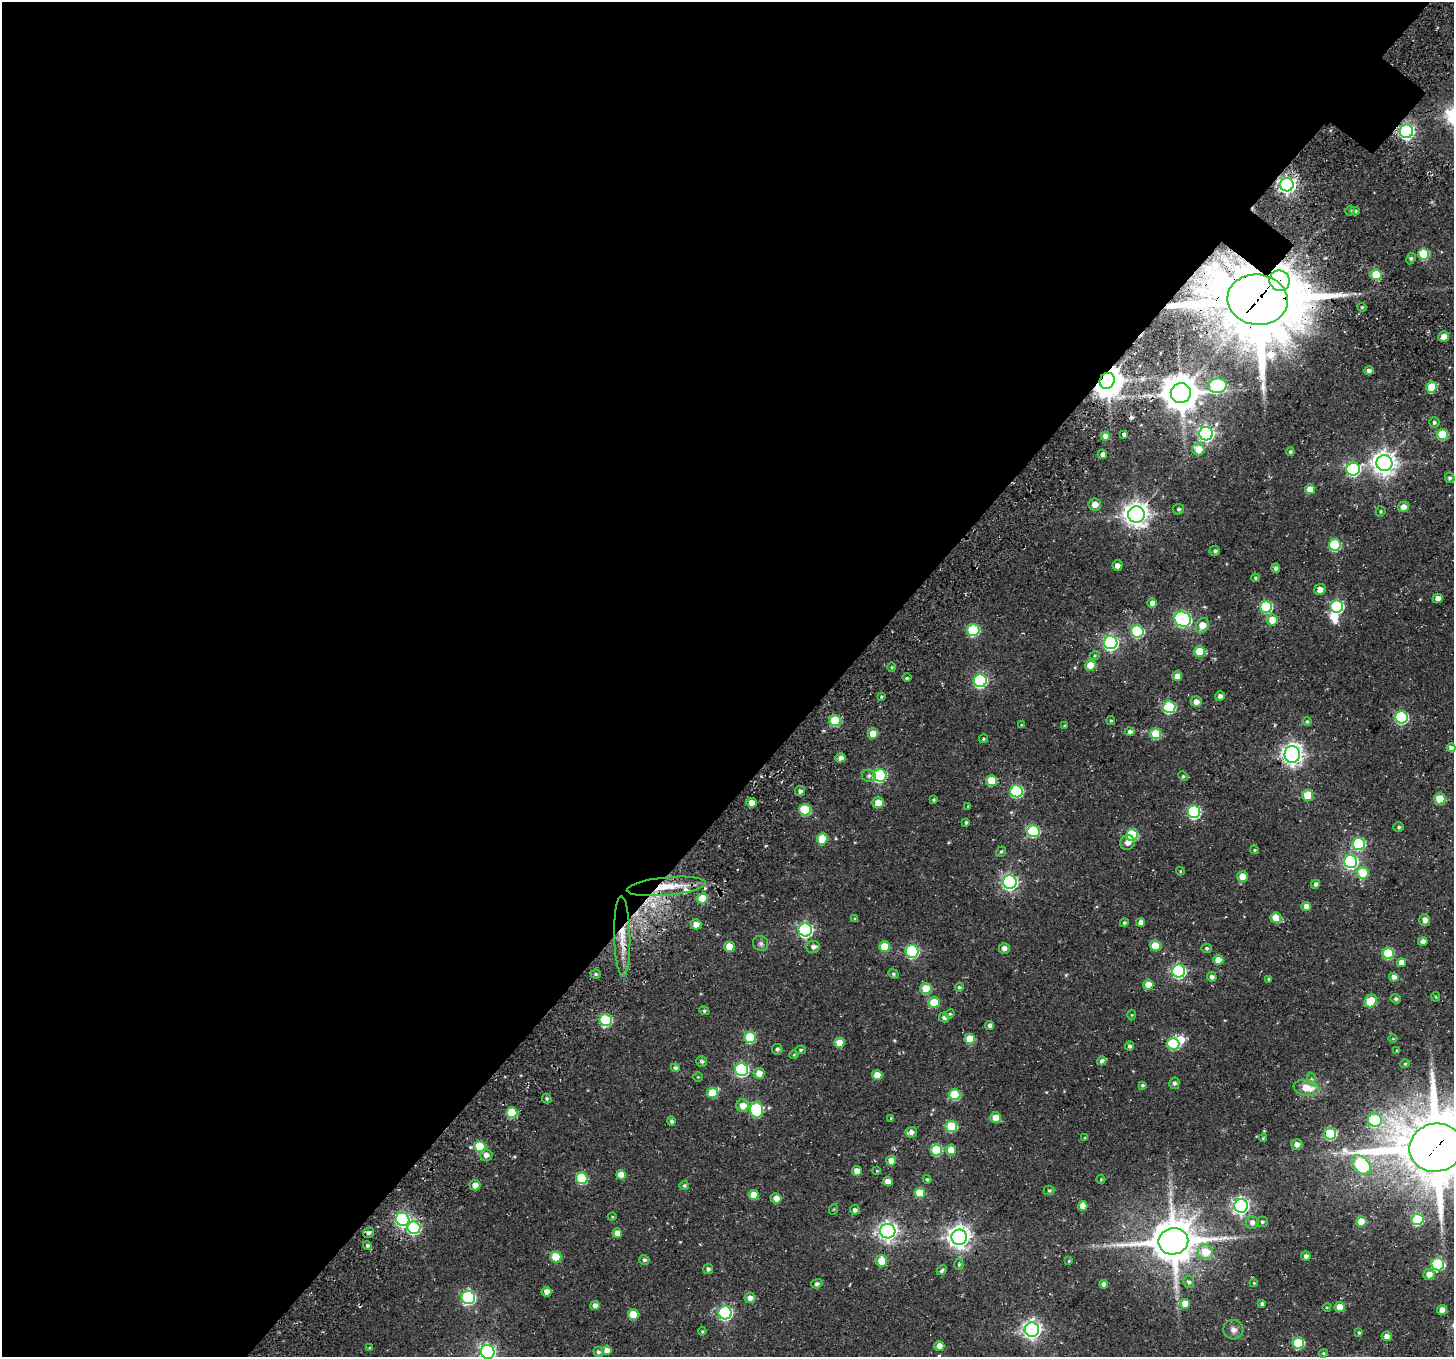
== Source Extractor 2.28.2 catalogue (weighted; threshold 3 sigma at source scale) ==
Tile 5 of 4 x 4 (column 1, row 2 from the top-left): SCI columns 236-1687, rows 3181-4535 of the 6271 x 6296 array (HDU 1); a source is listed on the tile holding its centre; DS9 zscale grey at full resolution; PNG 1456 x 1359 px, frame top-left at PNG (2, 2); each listed source drawn as its Kron ellipse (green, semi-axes under 4 px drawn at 4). Shown black and unused: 58% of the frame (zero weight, under 3 of 4 exposures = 13% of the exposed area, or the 3 px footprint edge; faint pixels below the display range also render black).
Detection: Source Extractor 2.28.2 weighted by HDU 2 'WHT'; one run over the whole footprint, this tile lists its part. Background 0.177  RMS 0.0083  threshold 0.0373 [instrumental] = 3 sigma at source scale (4.5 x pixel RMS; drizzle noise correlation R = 1.50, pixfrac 1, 0.0396/0.0396 arcsec/px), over >= 5 px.
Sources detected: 263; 2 inside a brighter object's white glare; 2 cosmic-ray / hot-pixel residue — neither listed nor drawn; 2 inside a brighter listed object's ellipse — not listed separately; the other 257 listed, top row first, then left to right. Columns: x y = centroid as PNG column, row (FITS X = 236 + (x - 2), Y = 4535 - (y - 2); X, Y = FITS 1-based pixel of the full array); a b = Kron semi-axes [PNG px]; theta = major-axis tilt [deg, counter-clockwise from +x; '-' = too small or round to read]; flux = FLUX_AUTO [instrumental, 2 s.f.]
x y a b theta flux
1406 131 6 6 - 220
1287 185 6 6 - 320
1350 211 5 4 - 1.4
1355 211 5 3 - 1.8
1424 254 5 5 - 43
1411 259 6 4 62 1.3
1376 275 5 5 - 34
1280 281 10 10 - 96
1258 300 30 25 -6 8300
1362 307 4 4 - 1
1444 336 5 5 - 6.6
1369 371 5 4 - 2.6
1107 381 8 7 - 1200
1218 386 9 7 7 98
1431 387 5 5 - 27
1181 393 10 10 - 1900
1434 422 5 5 - 1.7
1124 434 4 3 - 2.1
1206 434 7 6 - 210
1442 434 5 5 - 32
1105 436 5 4 - 4.9
1198 449 6 6 - 13
1290 452 4 4 - 1.3
1102 454 4 4 - 2.9
1384 463 8 8 - 680
1353 469 7 6 - 130
1450 478 5 4 - 1.5
1310 489 5 5 - 9.2
1095 504 6 6 - 7.1
1403 507 6 5 - 6.3
1178 509 5 5 - 1.8
1380 511 5 4 - 1.1
1136 514 8 8 - 750
1335 545 6 6 - 62
1215 551 5 5 - 1.9
1117 565 5 5 - 3.6
1276 568 4 4 - 2.5
1255 578 4 3 - 0.96
1320 589 6 5 - 4.7
1438 598 5 4 - 5.7
1152 603 5 4 - 4.8
1266 607 6 6 - 66
1337 607 6 6 - 100
1183 619 8 7 - 180
1272 620 5 5 - 11
1202 625 8 6 61 11
973 630 6 6 - 69
1137 631 6 6 - 79
1111 643 6 6 - 190
1200 652 5 5 - 29
1095 655 5 3 - 0.81
1090 665 5 5 - 16
892 667 5 3 - 0.92
1177 676 5 5 - 6.4
907 678 5 3 - 1.1
980 681 6 6 - 130
1220 696 5 5 - 2.7
881 697 4 3 - 1.1
1196 702 5 5 - 5
1169 707 6 6 - 83
1401 717 6 6 - 100
835 721 5 5 - 41
1111 721 4 4 - 1.1
1307 721 4 4 - 0.93
1021 725 4 3 - 0.65
1064 725 4 2 - 0.62
1130 732 5 4 - 2.4
873 734 5 5 - 12
1156 734 5 5 - 36
983 739 4 4 - 1.1
1451 748 4 4 - 3.1
1292 754 8 7 - 490
840 758 5 4 - 4
880 775 6 6 - 110
869 776 7 6 - 2
1183 776 5 3 - 1
991 781 5 5 - 24
800 791 5 5 - 2.4
1016 791 6 6 - 87
1307 795 5 5 - 23
1440 799 5 5 - 24
934 800 4 4 - 1.1
752 803 5 5 - 9.1
878 803 6 5 - 11
968 806 3 3 - 0.65
805 810 6 5 - 51
1194 812 6 6 - 110
966 822 4 3 - 1.5
1399 827 5 5 - 1.2
1033 831 6 6 - 70
1132 835 6 6 - 60
822 839 5 5 - 27
1127 842 8 7 - 4.6
1359 844 6 6 - 76
1255 850 4 3 - 0.93
1001 852 5 4 - 1.4
1351 862 6 6 - 150
1180 871 4 4 - 0.74
1363 873 6 6 - 27
1242 877 5 5 - 13
1010 882 7 6 - 220
1316 884 4 4 - 2.6
666 886 40 9 5 21
702 898 5 5 - 24
1306 906 5 4 - 5.4
1276 918 5 5 - 16
855 919 4 3 - 0.94
1425 920 6 5 - 3.7
1141 922 4 4 - 4.6
1124 923 4 4 - 1.3
696 924 5 5 - 6.8
805 930 6 6 - 170
622 936 40 8 -89 19
1423 941 4 4 - 3.8
761 944 8 7 - 2.4
1155 946 5 5 - 20
729 947 5 5 - 18
813 947 7 6 - 3.4
884 947 5 5 - 22
1004 948 5 5 - 3.4
1207 948 5 5 - 1.5
912 951 6 6 - 100
1388 953 5 5 - 44
1218 960 5 5 - 13
1401 963 5 4 - 8.7
1179 971 6 6 - 140
596 974 5 4 - 1.5
893 974 5 4 - 1.5
1212 977 5 4 - 2.7
1394 977 5 4 - 4.6
1268 979 4 3 - 1.1
1148 985 5 5 - 11
959 987 4 4 - 1.2
926 989 5 5 - 24
1436 997 5 4 - 0.81
1396 999 5 4 - 1.8
1371 1001 6 5 - 33
934 1002 5 5 - 22
704 1011 5 4 - 1.2
950 1014 5 4 - 1
1131 1015 5 3 - 0.81
944 1017 5 5 - 3
606 1020 6 6 - 72
990 1025 4 4 - 3.1
750 1038 5 5 - 43
970 1039 5 5 - 23
1393 1039 4 3 - 0.64
839 1043 5 5 - 13
1173 1044 6 5 - 56
1130 1046 4 4 - 2.1
777 1049 5 5 - 1.7
800 1050 5 4 - 1.2
1397 1050 4 3 - 0.71
794 1055 5 4 - 0.9
702 1061 5 5 - 1.6
1102 1061 5 4 - 2.7
1405 1064 5 4 - 0.9
675 1068 4 4 - 2.1
742 1070 6 6 - 120
759 1073 5 5 - 9.1
877 1075 5 5 - 13
698 1077 5 4 - 0.8
1311 1079 7 4 -72 1.8
1174 1083 6 5 - 2
1142 1085 4 3 - 1.5
1306 1088 13 7 -9 14
712 1093 5 5 - 23
955 1095 5 5 - 40
547 1099 5 4 - 1.4
743 1106 6 6 - 11
757 1110 8 6 86 76
512 1113 5 5 - 36
891 1118 4 4 - 0.83
996 1118 5 5 - 12
1375 1120 7 6 - 57
672 1121 5 4 - 2.1
951 1126 6 5 - 39
911 1132 5 5 - 3.3
1330 1134 6 5 - 59
1085 1138 4 4 - 0.71
1263 1138 4 3 - 0.8
1297 1144 5 5 - 4.3
480 1146 5 5 - 36
1436 1148 27 24 11 6700
936 1150 6 5 - 47
951 1150 5 5 - 13
486 1155 6 6 - 4.6
891 1161 5 5 - 7.8
1362 1165 11 7 -46 110
857 1171 5 5 - 7.2
877 1171 4 4 - 0.66
621 1175 5 5 - 9.6
582 1178 6 5 - 46
927 1179 4 4 - 1.3
1101 1179 4 4 - 0.75
888 1182 5 4 - 6.8
475 1185 5 5 - 5.7
684 1186 4 4 - 1.4
1049 1190 5 4 - 1.1
920 1193 5 5 - 22
754 1195 5 5 - 14
776 1198 5 5 - 5.5
1083 1206 5 4 - 7
1241 1206 7 7 - 270
834 1209 5 3 - 0.69
855 1210 5 4 - 2.6
612 1217 4 3 - 0.65
403 1219 7 6 - 170
1418 1219 6 5 - 62
1252 1222 6 6 - 4.2
1262 1222 6 5 - 1.6
1361 1222 5 5 - 19
414 1228 6 6 - 98
888 1231 7 7 - 360
369 1233 6 5 - 2
617 1233 5 5 - 6.5
959 1237 7 7 - 590
1173 1241 15 13 10 2900
367 1245 4 4 - 1.9
1205 1252 7 7 - 19
1306 1256 5 4 - 2.9
556 1257 5 5 - 28
644 1260 5 5 - 1.8
882 1261 6 5 - 16
1069 1261 4 3 - 0.75
959 1264 6 4 90 1.3
1438 1264 6 6 - 76
708 1269 5 5 - 2.1
942 1270 6 4 44 1.4
1429 1275 5 5 - 7.3
1189 1282 6 5 - 2.2
1254 1283 4 3 - 0.78
817 1284 5 4 - 2.1
1104 1284 4 4 - 3.9
547 1292 5 5 - 6.4
468 1298 7 6 - 130
750 1298 5 5 - 4.8
1185 1304 5 5 - 13
1262 1304 4 3 - 1.7
595 1305 4 4 - 4
1327 1307 4 3 - 0.73
1340 1307 5 5 - 12
1442 1310 5 5 - 6.8
725 1313 6 6 - 140
633 1314 5 5 - 19
1032 1330 7 7 - 340
1233 1330 10 9 - 4.3
702 1331 4 4 - 0.83
1359 1333 4 3 - 1.1
1387 1336 5 5 - 4.4
1298 1343 6 5 - 54
939 1346 5 4 - 8.3
370 1348 4 3 - 1.1
607 1350 5 4 - 5.9
488 1352 7 6 - 210
598 1352 5 5 - 1.8
1323 1353 5 4 - 1.2
Overlapping masked pixels (flux is a lower limit): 8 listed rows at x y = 1406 131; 1280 281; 1258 300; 1107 381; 666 886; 1276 918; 622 936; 1436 1148
Isophote crosses this tile's border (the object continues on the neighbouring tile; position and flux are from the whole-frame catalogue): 2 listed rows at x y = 1436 1148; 488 1352